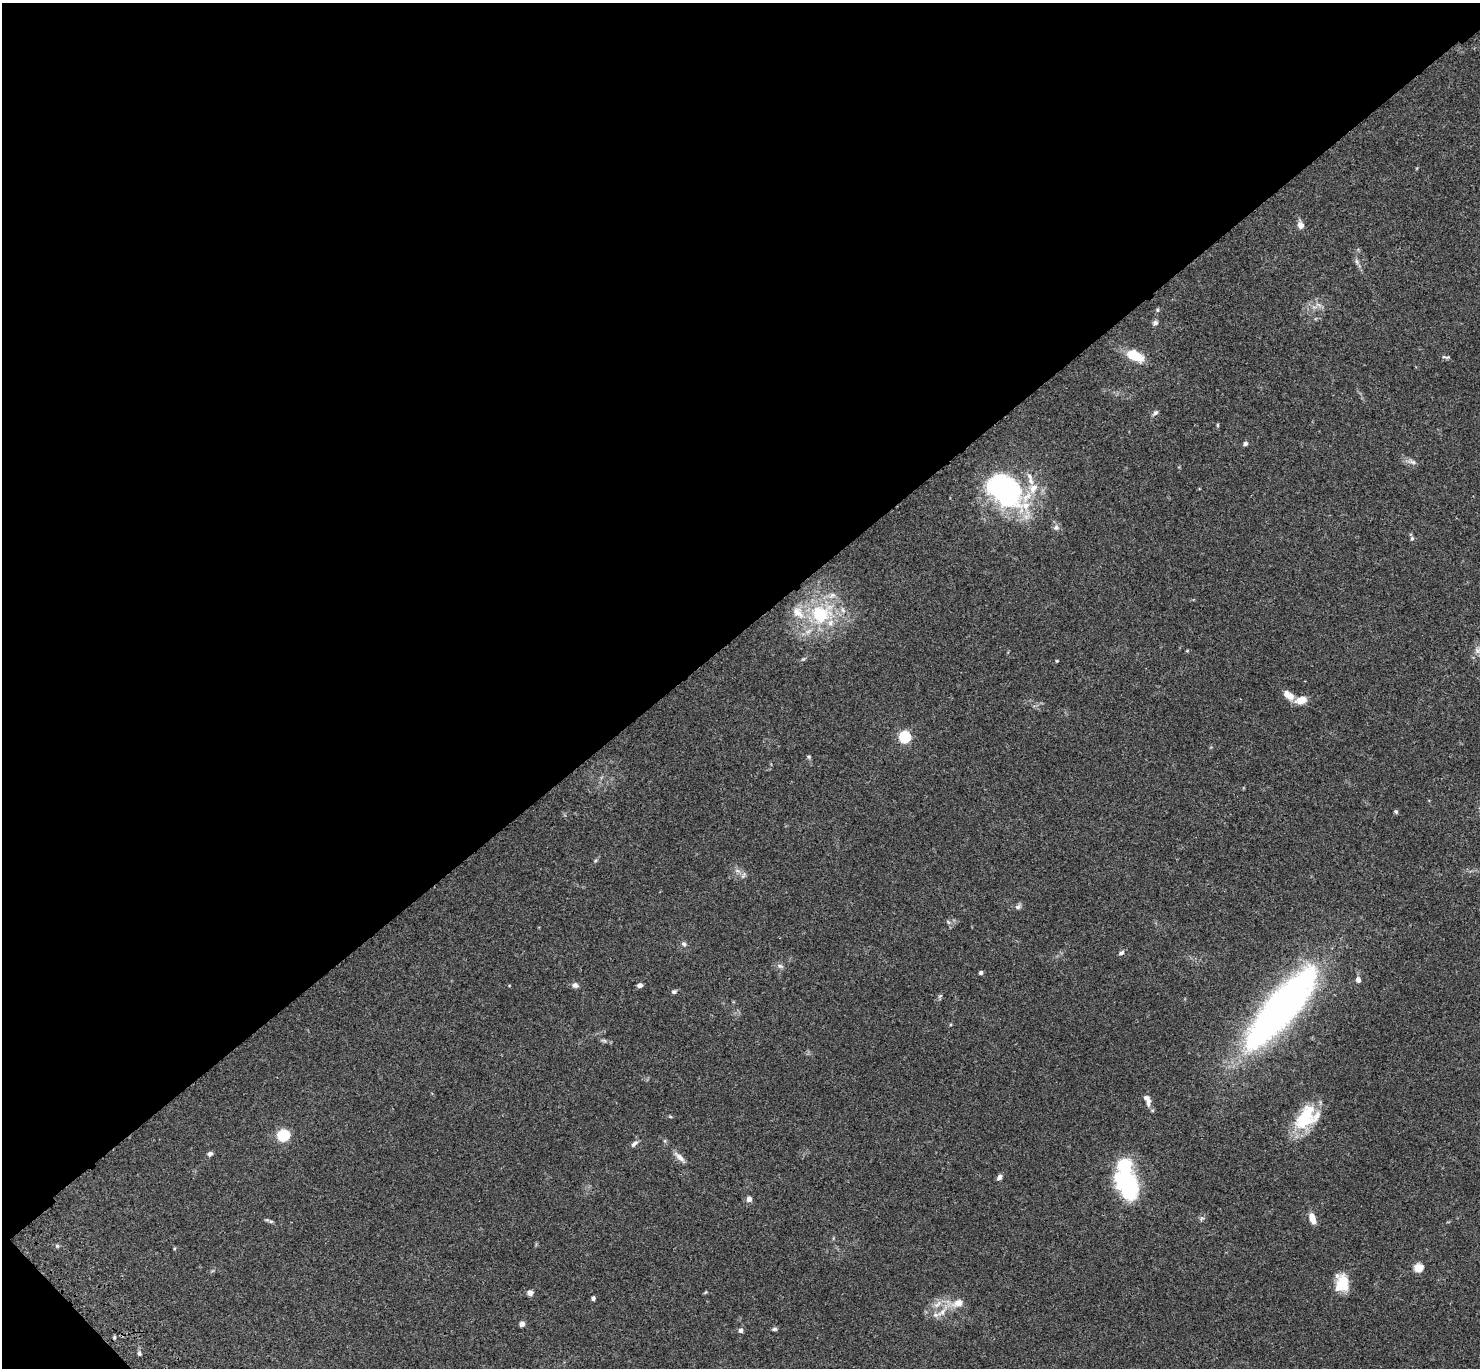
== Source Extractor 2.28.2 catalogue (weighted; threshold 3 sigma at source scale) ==
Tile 5 of 4 x 4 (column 1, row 2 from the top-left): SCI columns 102-1579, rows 3117-4482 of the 6109 x 6091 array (HDU 1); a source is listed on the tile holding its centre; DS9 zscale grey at full resolution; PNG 1482 x 1370 px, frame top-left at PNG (2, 3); no overlay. Shown black and unused: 47% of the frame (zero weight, under 3 of 4 exposures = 6% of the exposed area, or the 3 px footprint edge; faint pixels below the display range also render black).
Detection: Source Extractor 2.28.2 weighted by HDU 2 'WHT'; one run over the whole footprint, this tile lists its part. Background 0.0586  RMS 0.0052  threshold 0.0233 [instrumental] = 3 sigma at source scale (4.5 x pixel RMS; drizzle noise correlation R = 1.50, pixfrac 1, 0.05/0.05 arcsec/px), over >= 5 px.
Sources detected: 70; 3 inside a brighter object's white glare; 1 cosmic-ray / hot-pixel residue — not listed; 5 inside a brighter listed object's ellipse — not listed separately; the other 61 listed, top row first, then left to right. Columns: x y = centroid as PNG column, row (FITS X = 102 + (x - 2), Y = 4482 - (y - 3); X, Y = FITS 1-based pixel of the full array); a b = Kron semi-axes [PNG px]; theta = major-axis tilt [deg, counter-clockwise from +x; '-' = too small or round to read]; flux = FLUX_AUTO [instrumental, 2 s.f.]
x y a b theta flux
1301 225 8 7 - 2.9
1356 261 8 4 -71 1.2
1157 310 6 4 -90 0.63
1155 323 7 7 - 1.3
1135 356 14 8 -24 17
1445 357 12 3 -9 0.83
1155 413 8 6 36 1.2
1217 425 6 3 -71 0.53
1245 444 5 5 - 1.1
1413 462 9 6 -19 1.6
1006 488 47 32 -21 78
1056 527 9 7 3 1.7
1412 538 6 5 - 0.85
821 614 37 30 23 38
1477 650 10 5 -63 2
1187 651 5 3 - 0.46
1057 661 3 3 - 0.43
1290 696 11 9 -88 3.6
1301 700 15 9 20 4.8
905 737 6 5 - 57
809 757 5 5 - 0.67
1396 812 6 4 -74 0.72
737 870 7 4 -20 1.2
1018 907 8 6 21 1.4
948 922 7 4 -45 0.87
684 944 8 6 -60 1.2
1121 953 7 5 33 1.1
780 966 10 6 -15 1.5
981 973 5 4 - 1
1358 980 7 6 - 2
575 985 8 6 -6 1.8
640 985 6 5 - 1.9
674 992 7 5 11 1.1
940 996 6 3 19 0.62
1281 1008 104 28 50 230
604 1040 9 4 -9 1.1
1147 1100 16 7 -72 2.9
670 1116 6 3 -20 0.5
1306 1117 32 21 45 24
283 1135 8 8 - 21
634 1144 11 5 45 1.7
210 1154 7 6 - 1.3
679 1157 17 6 -42 2.8
999 1177 7 5 54 1.6
1128 1188 30 21 -81 40
749 1199 5 5 - 2.7
1312 1218 12 6 -71 5.1
271 1221 7 4 0 0.79
57 1246 5 4 - 0.67
1418 1268 5 5 - 21
1342 1283 20 14 75 12
705 1292 6 3 45 0.48
530 1293 7 7 - 1.8
593 1298 5 4 - 1.2
958 1303 18 10 19 5.7
937 1304 15 6 37 3.5
942 1312 18 8 35 5
522 1324 5 5 - 2.1
774 1329 7 4 1 0.93
741 1330 5 5 - 1.6
139 1354 6 5 - 0.86